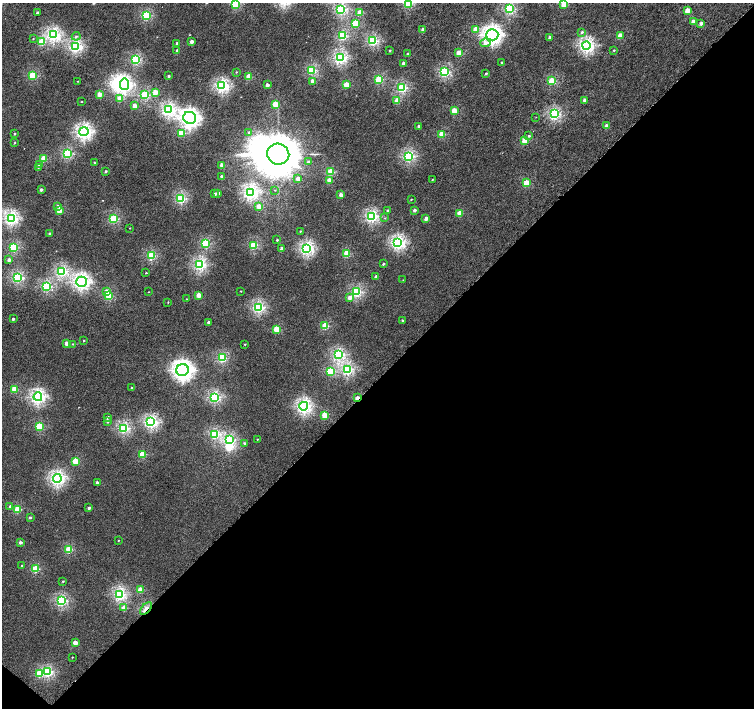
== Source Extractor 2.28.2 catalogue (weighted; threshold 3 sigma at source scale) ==
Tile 15 of 4 x 4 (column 3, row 4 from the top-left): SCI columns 3030-4532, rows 248-1658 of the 6052 x 6055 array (HDU 1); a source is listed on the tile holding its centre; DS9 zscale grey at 2 x 2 block average (1 PNG px = mean of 2 x 2 image px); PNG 756 x 710 px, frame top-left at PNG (2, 3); each listed source drawn as its Kron ellipse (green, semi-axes under 4 px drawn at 4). Shown black and unused: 47% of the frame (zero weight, under 4 of 8 exposures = <1% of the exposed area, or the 3 px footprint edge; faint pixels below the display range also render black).
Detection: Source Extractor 2.28.2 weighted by HDU 2 'WHT'; one run over the whole footprint, this tile lists its part. Background 4.05e-04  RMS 0.0014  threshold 0.00554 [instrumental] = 3 sigma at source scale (4.09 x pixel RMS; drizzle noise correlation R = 1.36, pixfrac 0.8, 0.0396/0.0396 arcsec/px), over >= 5 px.
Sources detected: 203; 5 inside a brighter object's white glare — neither listed nor drawn; the other 198 listed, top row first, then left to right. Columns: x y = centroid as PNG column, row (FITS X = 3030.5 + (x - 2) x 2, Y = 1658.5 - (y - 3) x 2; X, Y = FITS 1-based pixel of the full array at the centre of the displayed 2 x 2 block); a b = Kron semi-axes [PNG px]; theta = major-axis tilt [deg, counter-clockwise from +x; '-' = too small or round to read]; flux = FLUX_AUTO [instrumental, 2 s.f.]
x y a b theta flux
408 3 3 3 - 19
235 4 3 3 - 15
563 4 3 3 - 7.3
341 9 3 3 - 31
509 9 3 3 - 28
687 10 3 3 - 5.5
37 12 2 2 - 0.57
360 12 3 2 - 5.4
146 15 3 3 - 20
693 21 3 2 - 2.2
355 23 3 3 - 13
701 23 2 2 - 1.4
476 29 3 3 - 3.6
423 30 2 2 - 2.1
582 32 3 2 - 0.57
53 35 4 4 - 45
492 35 6 6 - 100
76 36 4 3 - 0.57
342 36 3 3 - 21
620 36 3 3 - 5
550 37 2 2 - 0.89
33 38 3 2 - 0.13
373 41 3 3 - 29
42 42 3 3 - 10
192 42 2 2 - 2
177 43 2 2 - 0.49
485 43 5 4 - 1.6
586 45 4 4 - 51
75 46 4 3 - 42
614 50 2 2 - 0.32
177 51 2 2 - 1.2
390 51 2 2 - 0.28
459 53 3 3 - 5.8
408 54 3 2 - 0.76
340 58 3 3 - 42
136 60 3 3 - 24
403 63 2 2 - 1.5
502 63 2 2 - 0.5
311 70 3 3 - 20
236 72 3 2 - 0.21
445 72 3 3 - 25
486 73 2 2 - 0.4
32 76 3 3 - 14
169 76 2 2 - 0.55
249 77 3 3 - 6.9
379 79 3 3 - 15
78 81 2 2 - 0.1
313 81 3 3 - 2
552 81 3 3 - 14
124 84 6 4 81 50
267 85 2 2 - 1.9
346 85 3 3 - 8.3
222 86 4 4 - 44
402 88 3 3 - 23
155 92 3 3 - 4.8
99 94 2 2 - 4.2
145 95 3 3 - 20
120 99 3 3 - 5.1
585 100 2 2 - 2.4
397 101 3 3 - 5.1
82 102 2 2 - 0.15
275 104 3 3 - 9.1
135 106 3 2 - 4.8
168 110 4 4 - 43
454 111 3 3 - 7
554 114 3 3 - 35
536 117 2 2 - 0.1
190 118 6 6 - 100
418 126 2 2 - 0.56
607 126 3 2 - 2.6
84 132 4 4 - 63
181 133 3 3 - 9.9
249 133 3 3 - 0.84
15 134 2 2 - 0.41
442 134 3 3 - 8.1
529 136 3 3 - 0.52
525 140 3 3 - 8.9
15 143 2 2 - 0.25
67 154 3 3 - 24
278 154 11 10 - 1900
409 156 3 3 - 31
43 159 3 3 - 6.2
308 162 3 3 - 0.78
94 163 2 2 - 0.39
40 165 3 2 - 1.3
222 165 2 2 - 2.1
38 167 3 2 - 0.39
106 171 2 2 - 0.52
331 172 3 3 - 9.5
222 177 2 2 - 2.3
298 179 3 2 - 3
329 180 3 2 - 2.8
432 180 2 2 - 0.2
526 183 3 3 - 8.7
41 190 2 2 - 0.93
275 190 2 2 - 0.14
250 192 4 4 - 53
215 193 2 2 - 0.87
218 193 2 2 - 1.5
341 195 2 2 - 2
181 198 3 3 - 26
411 199 2 2 - 0.19
58 206 3 3 - 0.98
259 207 3 3 - 5.2
388 210 2 2 - 0.47
414 210 2 2 - 1
59 211 3 3 - 5.7
460 213 3 3 - 5.9
372 216 4 3 - 37
11 218 4 4 - 47
385 218 3 2 - 0.17
426 218 2 2 - 2
114 219 3 3 - 18
130 228 2 2 - 0.12
300 231 3 2 - 0.2
49 233 2 2 - 0.59
277 240 3 2 - 0.35
205 243 3 3 - 19
398 243 4 4 - 46
254 245 3 3 - 15
14 247 3 3 - 19
307 248 4 4 - 46
282 249 2 2 - 2
347 253 3 3 - 10
151 256 3 3 - 18
9 260 2 2 - 1.5
199 264 3 3 - 37
383 264 2 2 - 0.52
62 271 3 3 - 33
146 273 2 2 - 0.26
376 276 2 2 - 1.2
17 277 3 3 - 30
403 280 2 2 - 0.13
81 282 5 5 - 71
46 286 3 3 - 26
107 291 3 3 - 2.1
241 291 2 2 - 0.16
149 292 2 2 - 0.13
356 292 3 3 - 26
109 295 3 3 - 13
199 295 3 2 - 4.4
350 298 3 3 - 1.8
187 299 2 2 - 0.15
168 302 2 2 - 0.18
258 307 3 3 - 33
13 319 2 2 - 0.77
402 320 2 2 - 0.39
208 322 2 2 - 0.7
325 326 3 3 - 9.9
276 329 3 3 - 7.7
84 341 2 2 - 0.21
66 343 2 2 - 2.3
73 344 3 2 - 0.26
245 344 2 2 - 0.22
338 354 4 3 - 32
222 358 3 3 - 19
347 369 3 3 - 33
182 370 6 6 - 120
330 371 3 3 - 13
131 388 2 2 - 0.4
14 389 3 3 - 6.2
38 397 4 4 - 53
214 397 3 3 - 30
357 398 4 2 - 4.2
304 406 4 4 - 53
324 415 3 3 - 6.7
108 417 2 2 - 1.1
107 421 3 3 - 0.85
151 422 4 4 - 43
39 426 3 3 - 12
124 428 3 3 - 29
214 434 3 3 - 26
257 439 2 2 - 0.22
229 440 4 3 - 21
245 443 3 2 - 0.57
142 454 3 3 - 9.1
75 461 3 3 - 7.7
57 478 4 4 - 53
97 483 2 2 - 1.3
10 506 3 3 - 0.37
89 508 3 2 - 0.76
17 509 3 3 - 9.7
30 517 3 2 - 0.48
118 540 2 2 - 0.15
20 542 2 2 - 1.1
69 549 3 3 - 12
21 566 2 2 - 0.21
35 569 3 3 - 12
63 581 2 2 - 0.24
140 590 3 3 - 5.6
120 594 4 4 - 36
61 601 3 3 - 28
124 608 3 3 - 3.6
146 609 7 3 46 1.9
75 643 3 3 - 4
72 657 2 2 - 0.17
48 672 3 3 - 24
39 673 3 3 - 7.6
Overlapping masked pixels (flux is a lower limit): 2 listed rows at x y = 357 398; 146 609
Isophote crosses this tile's border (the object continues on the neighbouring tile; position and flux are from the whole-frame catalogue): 4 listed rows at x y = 408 3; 235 4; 563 4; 11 218